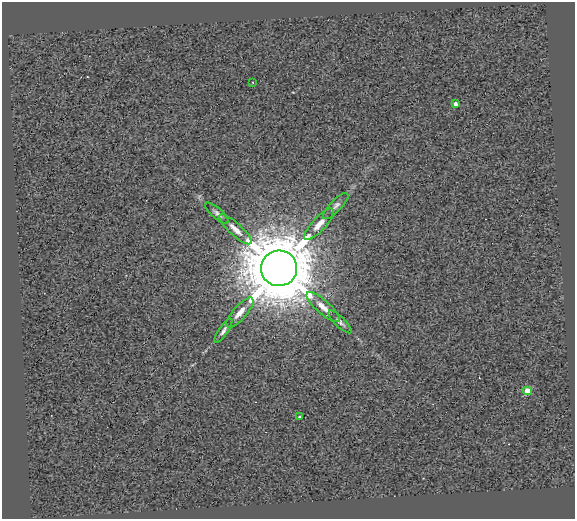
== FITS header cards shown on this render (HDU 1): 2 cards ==
NAXIS1  =                  573
NAXIS2  =                  517

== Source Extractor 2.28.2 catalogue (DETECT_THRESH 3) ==
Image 573 x 517 px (HDU 1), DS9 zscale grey, 1 PNG px = 1 image px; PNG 577 x 521 px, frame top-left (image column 1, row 517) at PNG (2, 2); each listed source drawn as its Kron ellipse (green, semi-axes under 4 px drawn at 4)
Background 0.495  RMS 2.6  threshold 7.75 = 3 sigma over >= 5 px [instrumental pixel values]
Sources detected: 13; all 13 listed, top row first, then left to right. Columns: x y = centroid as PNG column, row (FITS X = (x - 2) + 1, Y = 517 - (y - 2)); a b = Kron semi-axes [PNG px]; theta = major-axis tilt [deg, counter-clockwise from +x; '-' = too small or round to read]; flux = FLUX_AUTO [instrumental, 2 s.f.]
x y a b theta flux
253 82 3 2 - 1.1e+02
455 104 4 3 - 6.1e+02
336 206 17 6 46 8.1e+02
217 213 15 5 -41 6.2e+02
319 224 20 7 47 1.7e+03
235 229 21 6 -42 1.7e+03
279 268 18 18 - 2.1e+06
323 307 21 6 -41 1.7e+03
240 313 19 6 49 1.9e+03
340 322 15 5 -44 7.2e+02
223 331 14 4 55 6.7e+02
528 391 4 4 - 4.4e+03
300 417 3 3 - 3.1e+02